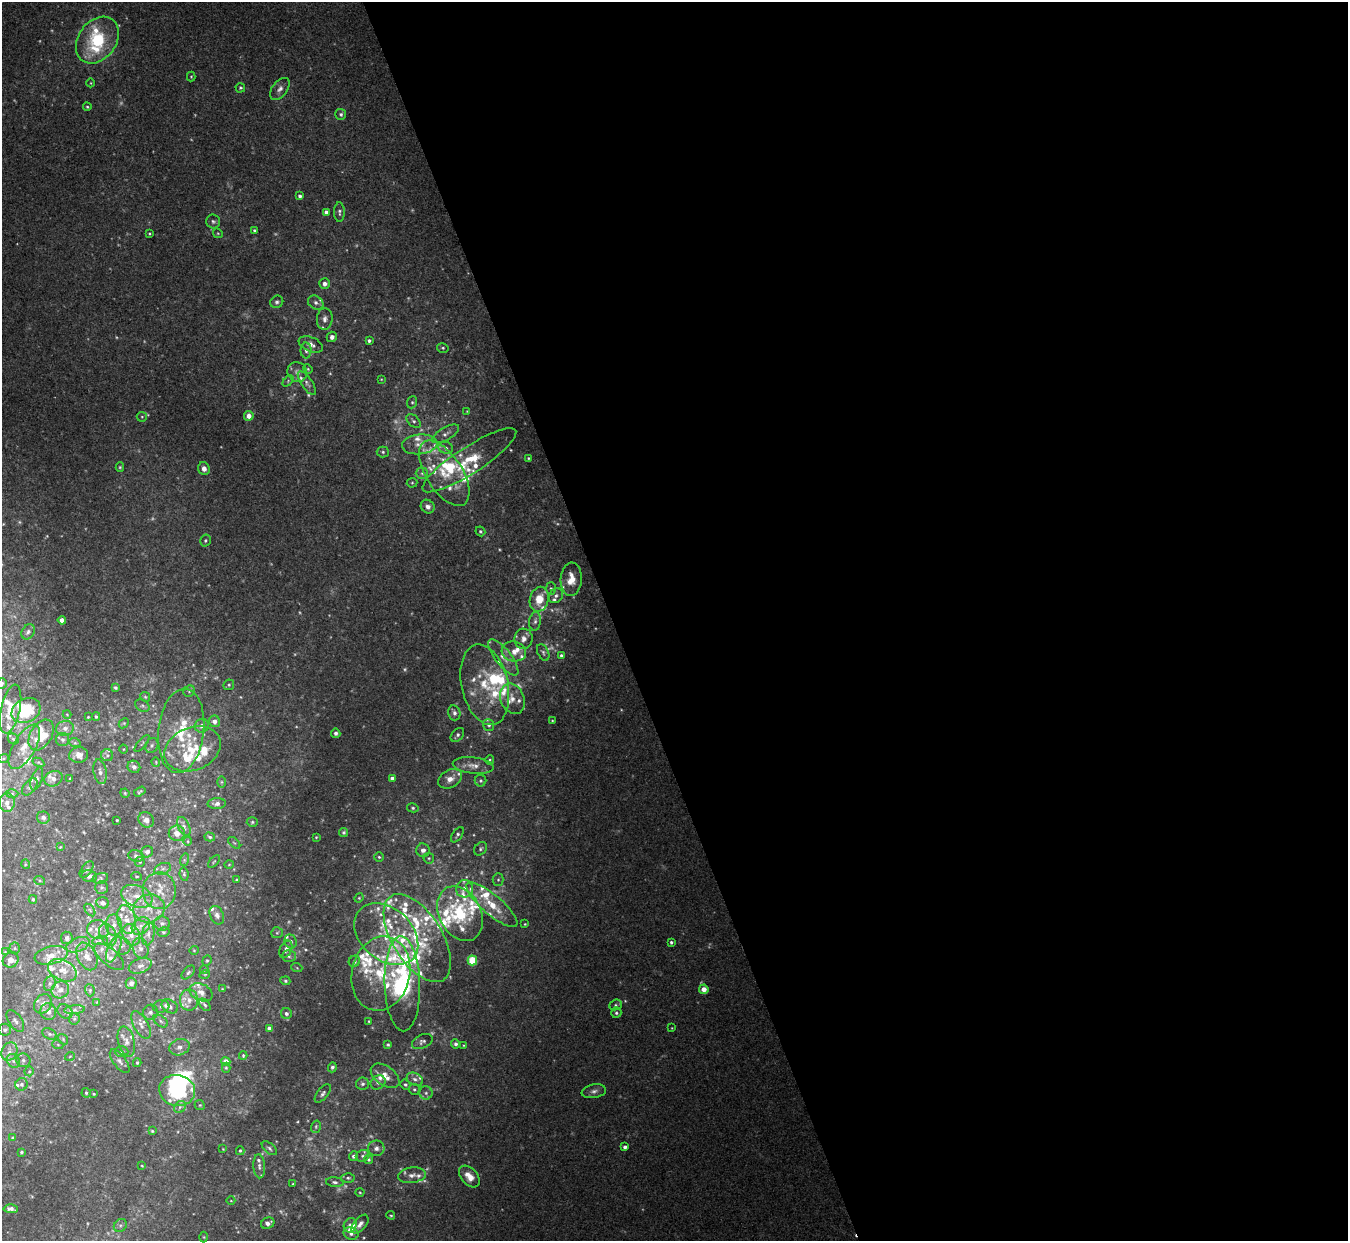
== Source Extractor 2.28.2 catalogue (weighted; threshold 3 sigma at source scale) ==
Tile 8 of 4 x 4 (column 4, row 2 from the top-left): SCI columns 4041-5386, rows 2622-3860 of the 5386 x 5370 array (HDU 1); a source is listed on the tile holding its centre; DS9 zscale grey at full resolution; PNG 1350 x 1243 px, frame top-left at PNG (2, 2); each listed source drawn as its Kron ellipse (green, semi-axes under 4 px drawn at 4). Shown black and unused: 55% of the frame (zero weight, under 2 of 3 exposures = <1% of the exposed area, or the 3 px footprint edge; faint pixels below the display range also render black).
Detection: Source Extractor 2.28.2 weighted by HDU 2 'WHT'; one run over the whole footprint, this tile lists its part. Background 0.0766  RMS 0.0068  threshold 0.0306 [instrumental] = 3 sigma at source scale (4.5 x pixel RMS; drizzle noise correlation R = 1.50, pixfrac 1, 0.05/0.05 arcsec/px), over >= 5 px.
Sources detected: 451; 32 too faint to see at this stretch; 2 inside a brighter object's white glare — neither listed nor drawn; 123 inside a brighter listed object's ellipse — not listed separately; the other 294 listed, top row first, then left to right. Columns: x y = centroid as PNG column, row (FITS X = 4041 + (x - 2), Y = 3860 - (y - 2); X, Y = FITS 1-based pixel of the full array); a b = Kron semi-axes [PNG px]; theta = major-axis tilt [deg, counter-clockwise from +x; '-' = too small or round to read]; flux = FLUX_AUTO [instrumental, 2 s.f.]
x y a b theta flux
97 40 25 19 54 38
191 76 5 4 - 0.7
91 83 4 3 - 0.51
240 88 5 4 - 0.92
280 89 13 7 52 3.6
87 107 4 3 - 0.85
341 114 5 5 - 1.5
300 196 4 3 - 1.7
326 212 4 4 - 3
339 212 10 5 -90 1.8
213 221 7 7 - 1.7
254 230 4 3 - 1
218 233 5 4 - 0.79
149 234 4 3 - 0.67
324 284 5 5 - 3.8
277 302 7 6 - 1.6
316 303 8 6 -33 2.3
325 319 11 8 85 3.3
332 337 5 5 - 2.5
369 341 3 3 - 1.4
311 344 13 7 -23 4.2
443 348 6 4 -14 1.1
306 350 8 5 -88 2.1
308 369 5 4 - 0.75
297 372 10 9 - 3.6
381 379 3 2 - 0.51
288 381 7 4 48 0.98
307 383 14 5 -56 2.8
412 402 6 5 - 1.1
467 411 4 3 - 0.49
249 416 5 4 - 4.9
142 417 5 5 - 0.95
414 421 8 5 -45 1.8
446 434 15 6 29 3.7
420 444 18 10 5 7.7
446 448 7 6 - 2.3
383 452 6 5 - 1.4
528 458 3 3 - 0.7
469 460 55 13 33 28
120 467 5 4 - 0.9
204 469 7 5 -69 3.7
422 473 6 6 - 1.9
444 473 37 18 -57 29
412 483 5 5 - 0.93
428 507 7 6 - 3.1
480 531 5 4 - 1.2
205 540 6 5 - 1.2
571 579 17 10 86 10
551 588 6 5 - 1.3
556 596 8 6 51 2.5
539 599 12 9 76 13
62 620 4 4 - 5.5
535 621 9 6 82 2.3
28 632 8 6 57 1.9
524 639 10 9 - 4
514 651 12 10 -14 6.5
543 652 9 5 -63 1.6
561 655 4 4 - 1.4
503 657 22 8 -52 7.1
2 683 5 4 - 1.2
229 685 5 5 - 1.1
485 685 41 23 -77 32
115 687 3 3 - 1.1
189 691 6 5 - 1.1
145 697 5 4 - 1
512 699 16 11 -67 7.3
142 706 7 5 -32 1.6
11 709 25 9 78 12
26 710 15 11 28 28
454 713 7 6 - 2.3
67 714 4 3 - 0.5
88 717 4 2 - 0.51
96 717 4 3 - 0.96
552 720 3 2 - 0.49
214 721 6 5 - 3.7
124 723 6 4 44 0.86
489 725 6 5 - 1.7
202 726 7 7 - 3.8
65 728 9 7 13 3.5
181 731 42 23 83 35
336 733 4 4 - 1.8
41 735 17 10 59 12
457 735 8 5 49 1.9
13 739 6 5 - 0.91
62 740 7 6 - 1.9
75 743 6 4 -18 0.96
142 744 10 3 50 0.88
152 745 8 6 60 1.7
24 747 25 11 60 11
124 749 4 3 - 0.54
192 749 29 21 22 26
79 755 9 7 4 4.9
107 755 6 6 - 1.5
4 758 5 3 - 0.83
490 760 5 4 - 0.79
38 762 6 4 -30 0.89
156 762 4 4 - 0.65
473 765 20 8 -7 5.9
134 767 6 6 - 2.3
100 772 12 6 -80 3.1
392 778 4 3 - 2.1
37 779 12 5 70 2.1
53 779 9 7 24 4.2
70 779 4 3 - 0.83
450 779 13 8 28 5.5
481 781 6 6 - 1.3
221 782 6 4 90 0.83
30 787 10 6 51 2
140 792 6 4 32 1
125 793 5 4 - 0.81
12 794 6 4 2 1.1
7 803 9 8 - 4.1
217 804 9 5 3 2.5
413 808 6 4 -14 1.1
43 817 6 6 - 2.1
117 820 3 2 - 0.57
146 820 8 7 - 4.4
252 822 5 4 - 1
184 827 10 5 -65 2.7
344 832 5 4 - 1.1
177 833 8 7 - 6.9
457 835 9 5 55 1.6
210 837 5 4 - 1.2
316 837 3 3 - 0.61
188 841 4 3 - 0.6
234 843 7 3 -44 0.76
60 847 3 3 - 0.48
480 849 7 5 49 1.5
423 850 7 6 - 3.3
147 852 6 5 - 2.3
136 856 7 6 - 2.1
379 857 4 4 - 0.94
429 858 5 5 - 1.1
184 860 6 4 72 1.1
140 862 5 5 - 1.1
214 862 7 2 50 0.59
25 864 5 3 - 0.63
229 864 5 3 - 0.57
163 869 9 5 20 2.1
87 870 9 5 53 1.6
184 874 7 4 -82 1.1
89 876 8 5 -12 2.8
136 876 5 3 - 0.74
100 878 8 5 14 1.1
236 880 4 3 - 0.67
498 880 6 5 - 1.2
40 881 5 3 - 0.74
102 887 6 6 - 1.3
464 889 8 8 - 4.7
159 891 18 16 89 14
137 896 16 10 -21 9.3
359 898 5 4 - 0.68
33 899 4 4 - 1.1
103 903 6 5 - 2.7
492 905 32 10 -40 20
149 908 16 14 13 12
90 910 7 3 -54 1.1
460 914 29 21 -63 46
217 915 10 6 -65 2.8
126 919 14 9 -75 7
162 923 8 7 - 2.2
525 924 3 3 - 0.62
114 925 10 8 -88 4.9
141 926 10 7 39 4.3
98 929 11 9 -10 5.3
163 932 6 4 14 1
277 933 6 5 - 1.2
148 934 11 6 80 3.6
386 934 36 26 -42 35
108 935 12 7 -60 5.1
131 935 11 8 -66 5.7
67 938 6 5 - 2.6
417 938 49 25 -58 54
100 941 8 4 10 1.5
291 941 7 6 - 2.5
671 942 4 4 - 1.2
78 945 12 7 21 4.1
121 946 10 8 -30 3.3
15 948 5 5 - 1.1
140 948 10 7 -72 3.6
114 949 14 6 67 4.2
286 949 9 6 64 3.4
194 950 5 3 - 0.51
5 952 4 4 - 0.57
51 955 17 8 12 8.3
87 956 14 9 -64 6.7
289 956 7 6 - 1.6
109 957 18 8 -40 4.7
11 960 8 7 - 4.1
472 960 5 4 - 37
207 961 5 4 - 0.99
354 961 6 5 - 1.6
140 966 12 7 20 3.2
297 968 5 3 - 0.64
62 970 15 10 -25 7.7
204 970 4 3 - 0.55
188 972 8 5 46 1.4
205 974 5 3 - 0.62
381 974 37 29 77 38
285 981 5 4 - 1.1
131 983 6 5 - 3.4
50 984 7 5 70 2
402 984 47 17 -88 130
222 989 4 4 - 0.61
704 989 5 4 - 6.5
60 990 9 8 - 4.2
90 990 6 4 -71 1.1
201 992 12 8 -25 5
189 1000 10 9 - 5.3
97 1002 4 4 - 0.51
43 1004 10 8 57 4.1
205 1005 7 4 -48 1.4
616 1005 6 5 - 1.5
161 1006 8 6 3 1.9
170 1006 9 6 -33 2.5
74 1010 10 4 5 2
48 1012 8 7 - 3.7
65 1012 8 6 -38 2.2
150 1012 8 7 - 2.5
286 1013 5 5 - 2
616 1013 5 5 - 1.3
74 1019 6 5 - 1.4
15 1021 12 6 -55 2.9
161 1021 8 5 -38 1.8
369 1021 3 2 - 0.58
141 1025 15 7 -61 4.7
269 1028 4 4 - 2.7
672 1028 4 2 - 0.45
5 1030 6 6 - 1.9
50 1034 7 5 -27 1.7
63 1039 6 4 -50 0.97
126 1041 15 8 -75 4.7
422 1041 11 6 24 2.2
456 1044 5 4 - 1.9
58 1045 5 3 - 0.73
388 1045 4 3 - 0.86
463 1045 3 2 - 0.49
179 1047 10 8 19 3.8
9 1052 10 7 63 4
122 1052 7 5 0 1.5
243 1055 4 3 - 0.86
70 1056 5 3 - 0.54
23 1060 7 6 - 2.2
13 1061 7 6 - 2.4
120 1061 14 6 -52 3.1
226 1062 5 4 - 6.1
137 1063 4 3 - 0.97
332 1067 5 4 - 1.6
226 1068 5 4 - 0.87
29 1071 5 4 - 0.98
385 1076 16 9 -36 8.1
415 1079 9 6 -27 2.5
378 1082 8 6 41 2.5
22 1084 6 6 - 1.8
362 1084 6 6 - 1.7
405 1084 5 4 - 1.3
414 1089 6 5 - 1.2
177 1090 18 15 -11 48
594 1091 12 6 10 3
86 1093 5 4 - 1
323 1093 11 5 51 2.1
426 1093 6 6 - 2.1
94 1094 3 3 - 0.67
200 1105 5 4 - 0.88
180 1107 6 5 - 1.4
316 1127 6 4 72 1.2
152 1131 4 4 - 0.79
13 1138 4 3 - 0.85
625 1147 4 4 - 2.2
269 1148 9 5 -40 1.7
376 1148 8 7 - 3.2
223 1149 3 2 - 0.46
240 1151 4 4 - 0.88
21 1152 3 2 - 0.79
353 1156 5 4 - 1.8
363 1156 7 5 23 1.6
368 1159 4 4 - 1.2
142 1166 3 2 - 0.54
259 1166 12 6 -86 2.6
412 1175 14 7 7 4.5
469 1177 13 8 -47 7.4
348 1178 6 4 -2 1.2
335 1182 9 5 -6 1.9
293 1184 3 3 - 0.56
360 1192 4 3 - 0.59
231 1201 4 3 - 0.51
11 1209 7 4 -2 2.6
391 1215 4 3 - 0.74
268 1223 7 5 25 3.1
360 1224 11 6 50 3
120 1225 7 6 - 1.5
350 1225 7 6 - 3.3
351 1233 7 6 - 2.3
204 1237 5 3 - 0.64
Isophote crosses this tile's border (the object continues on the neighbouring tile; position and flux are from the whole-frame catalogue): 1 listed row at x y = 2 683